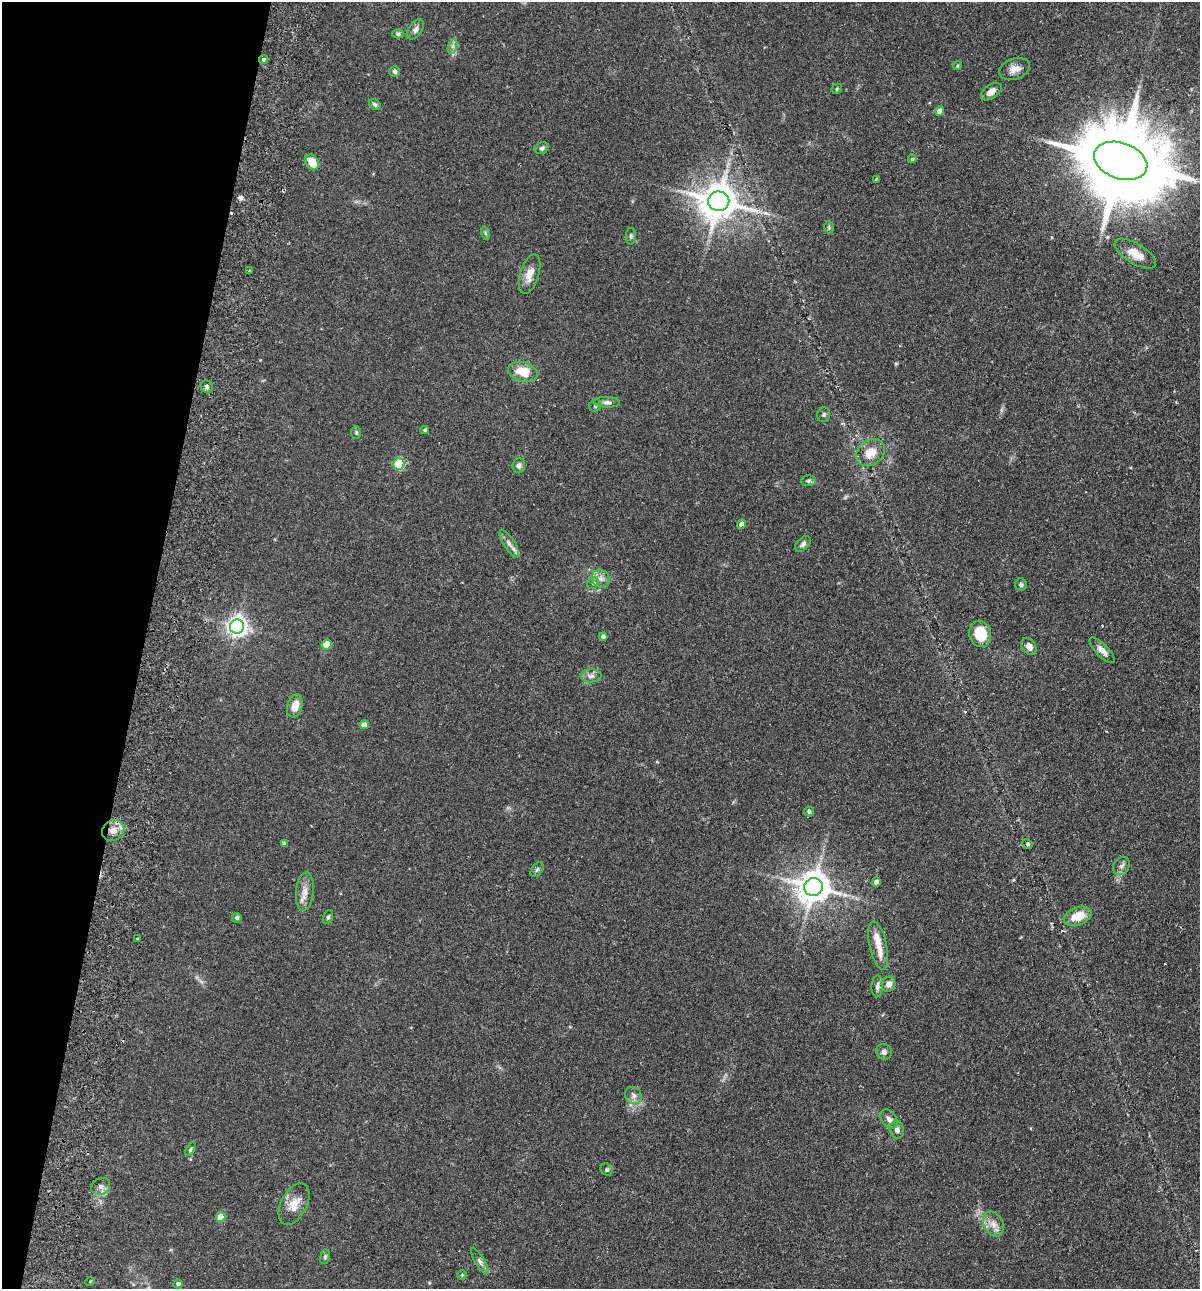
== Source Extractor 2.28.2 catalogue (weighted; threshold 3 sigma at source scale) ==
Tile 9 of 4 x 4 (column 1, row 3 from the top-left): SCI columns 307-1504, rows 1306-2592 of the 5280 x 5184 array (HDU 1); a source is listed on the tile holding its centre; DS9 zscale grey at full resolution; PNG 1202 x 1291 px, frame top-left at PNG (2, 2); each listed source drawn as its Kron ellipse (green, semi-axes under 4 px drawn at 4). Shown black and unused: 12% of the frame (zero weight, under 2 of 3 exposures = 3% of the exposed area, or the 3 px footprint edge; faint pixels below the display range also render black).
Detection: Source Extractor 2.28.2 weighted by HDU 2 'WHT'; one run over the whole footprint, this tile lists its part. Background 0.0824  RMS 0.0058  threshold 0.0261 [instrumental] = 3 sigma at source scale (4.5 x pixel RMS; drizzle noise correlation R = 1.50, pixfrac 1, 0.05/0.05 arcsec/px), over >= 5 px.
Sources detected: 86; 4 cosmic-ray / hot-pixel residue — neither listed nor drawn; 2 inside a brighter listed object's ellipse — not listed separately; the other 80 listed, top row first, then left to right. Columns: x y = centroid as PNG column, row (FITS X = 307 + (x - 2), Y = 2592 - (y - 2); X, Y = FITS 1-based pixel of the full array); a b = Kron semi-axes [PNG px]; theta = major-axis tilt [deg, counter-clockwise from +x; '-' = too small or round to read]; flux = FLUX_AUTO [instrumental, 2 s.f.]
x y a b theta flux
415 29 11 6 53 2.3
398 34 6 4 -1 1.1
453 46 7 4 72 1.4
263 60 4 4 - 1.4
957 66 4 3 - 0.56
1015 69 16 10 20 4.4
395 71 5 5 - 1.7
837 89 5 4 - 0.75
991 92 12 7 35 3.5
375 105 6 4 -35 1.2
940 111 5 4 - 4.5
542 148 7 5 28 1.4
912 159 4 4 - 0.63
1121 161 27 18 -19 9900
312 162 8 6 -55 8.4
876 179 4 4 - 0.47
719 201 10 10 - 1500
829 228 6 4 -80 0.75
485 233 7 4 -71 0.8
631 236 8 5 89 1.2
1135 254 23 10 -32 8
249 271 3 2 - 0.44
530 274 20 9 73 6.1
523 372 15 9 -16 11
207 387 6 5 - 1.2
607 402 13 5 -2 2.2
595 405 6 6 - 1.2
824 415 7 6 - 1.1
425 430 4 3 - 0.78
356 432 6 5 - 0.76
871 452 16 12 37 8.4
399 464 5 5 - 37
519 465 7 6 - 1.9
808 481 7 5 1 1.1
741 524 4 4 - 3.3
509 544 16 5 -57 2.9
803 544 9 6 45 1.8
601 579 9 8 - 3.2
593 583 6 5 - 1.1
1021 585 6 6 - 1.1
237 626 7 7 - 320
980 634 13 11 -78 15
603 637 4 4 - 2.3
327 645 5 5 - 12
1029 646 9 6 -56 3.4
1102 650 17 6 -46 3.3
591 676 10 6 1 2.2
295 706 12 7 72 5.9
364 725 4 4 - 4
809 811 5 4 - 0.95
113 831 11 10 - 5.4
284 844 4 3 - 1.6
1027 844 5 4 - 0.95
1121 866 10 7 53 2.2
537 870 8 5 54 1.1
876 882 4 4 - 2.6
813 887 9 9 - 1100
305 892 19 9 85 4.9
1078 916 14 8 20 11
328 917 7 5 70 1
237 918 5 4 - 1.3
137 938 3 2 - 0.8
878 945 24 8 -78 6.7
889 984 7 7 - 3.2
877 986 11 6 87 1.9
884 1052 8 7 - 1.8
633 1096 9 8 - 2.5
889 1119 10 7 -53 2.7
897 1130 9 7 -70 2.2
190 1149 7 4 60 0.87
607 1170 6 5 - 0.94
101 1187 10 8 30 2.5
294 1204 22 13 63 8
221 1217 5 4 - 9.1
993 1224 13 9 -64 4.5
325 1257 7 5 81 0.97
480 1261 15 4 -59 2
462 1275 4 4 - 0.55
90 1282 5 3 - 0.43
178 1284 4 4 - 1.9